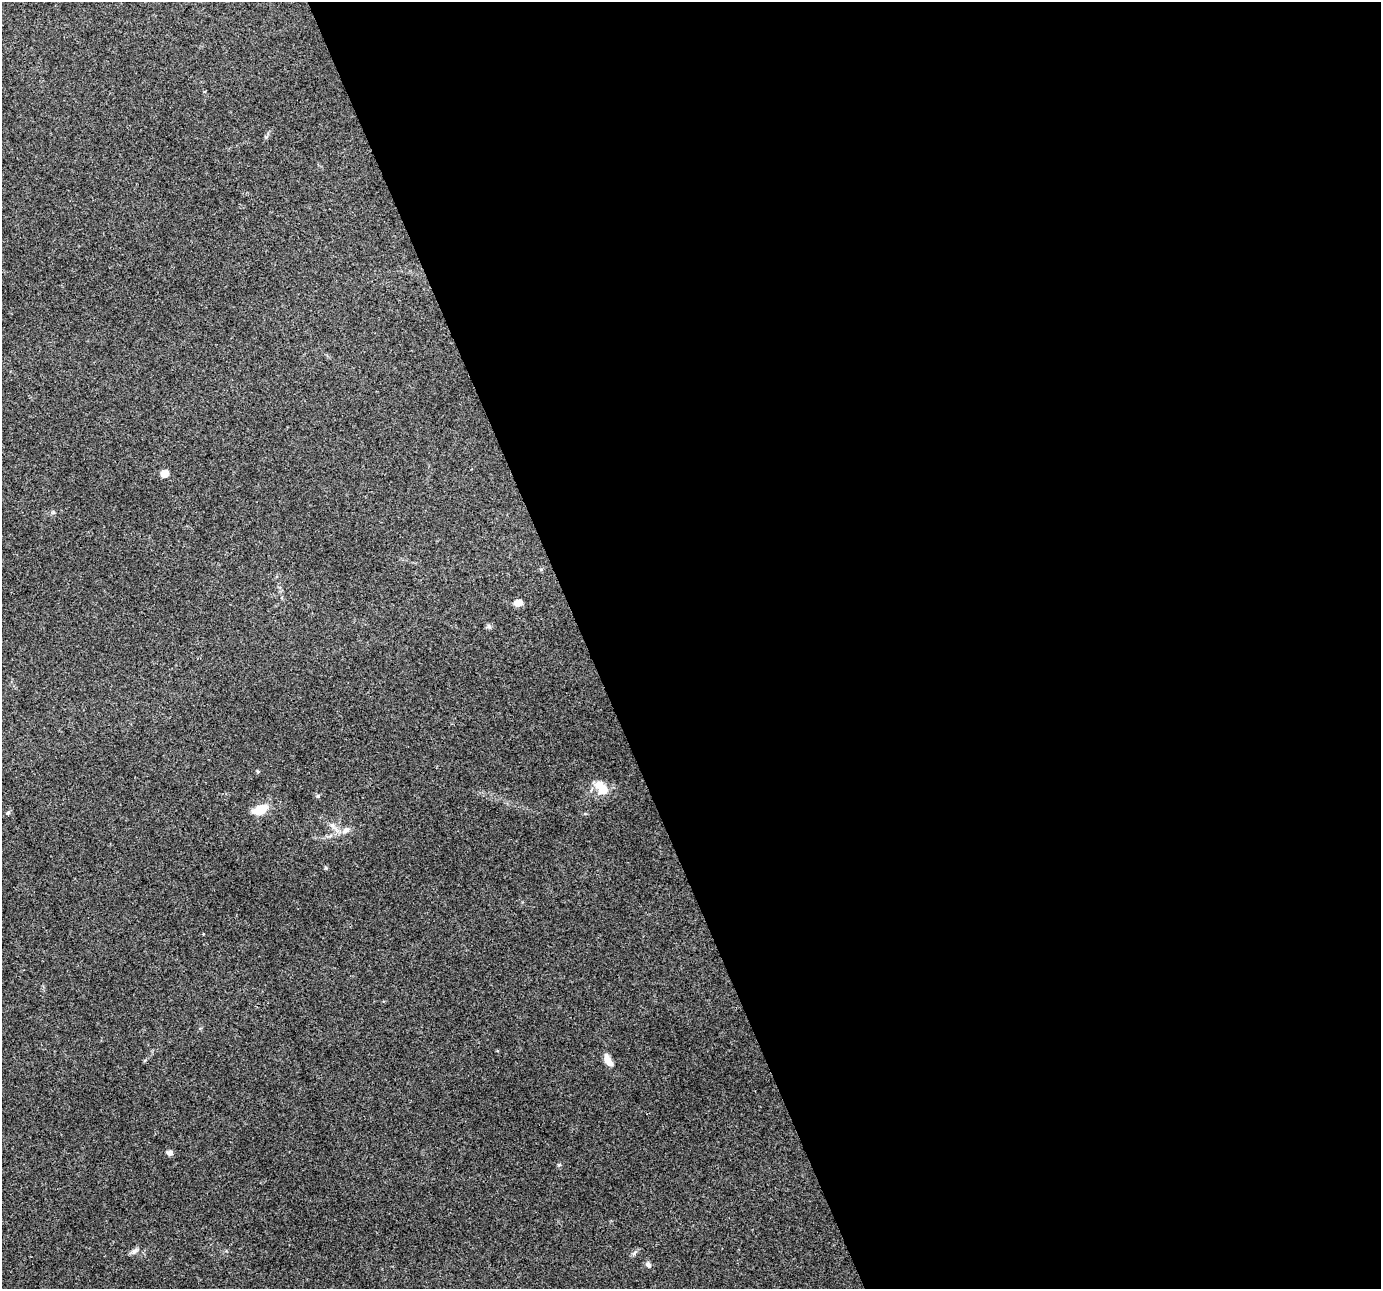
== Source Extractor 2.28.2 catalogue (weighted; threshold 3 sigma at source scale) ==
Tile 8 of 4 x 4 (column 4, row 2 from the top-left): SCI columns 4137-5515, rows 2653-3939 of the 5517 x 5359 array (HDU 1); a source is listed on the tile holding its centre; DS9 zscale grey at full resolution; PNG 1383 x 1291 px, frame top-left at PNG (2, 2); no overlay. Shown black and unused: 58% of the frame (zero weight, under 3 of 4 exposures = <1% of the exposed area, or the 3 px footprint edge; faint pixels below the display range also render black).
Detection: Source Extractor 2.28.2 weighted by HDU 2 'WHT'; one run over the whole footprint, this tile lists its part. Background 0.192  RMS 0.0071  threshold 0.0322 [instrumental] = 3 sigma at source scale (4.5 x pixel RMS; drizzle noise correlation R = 1.50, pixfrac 1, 0.0396/0.0396 arcsec/px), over >= 5 px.
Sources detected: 12; all 12 listed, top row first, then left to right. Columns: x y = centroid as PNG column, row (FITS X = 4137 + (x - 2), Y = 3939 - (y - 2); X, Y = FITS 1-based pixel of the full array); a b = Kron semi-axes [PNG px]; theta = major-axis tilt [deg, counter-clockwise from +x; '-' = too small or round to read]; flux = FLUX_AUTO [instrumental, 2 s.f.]
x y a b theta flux
164 473 5 5 - 9.8
518 603 9 7 6 5.6
602 788 19 11 -49 12
318 796 5 5 - 0.94
260 810 18 10 20 12
8 813 6 5 - 1.1
332 825 7 6 - 2.1
346 830 11 8 38 3.6
608 1060 16 7 -63 6.3
170 1153 7 6 - 2.3
135 1251 9 6 27 2.3
648 1265 8 6 -48 2.2